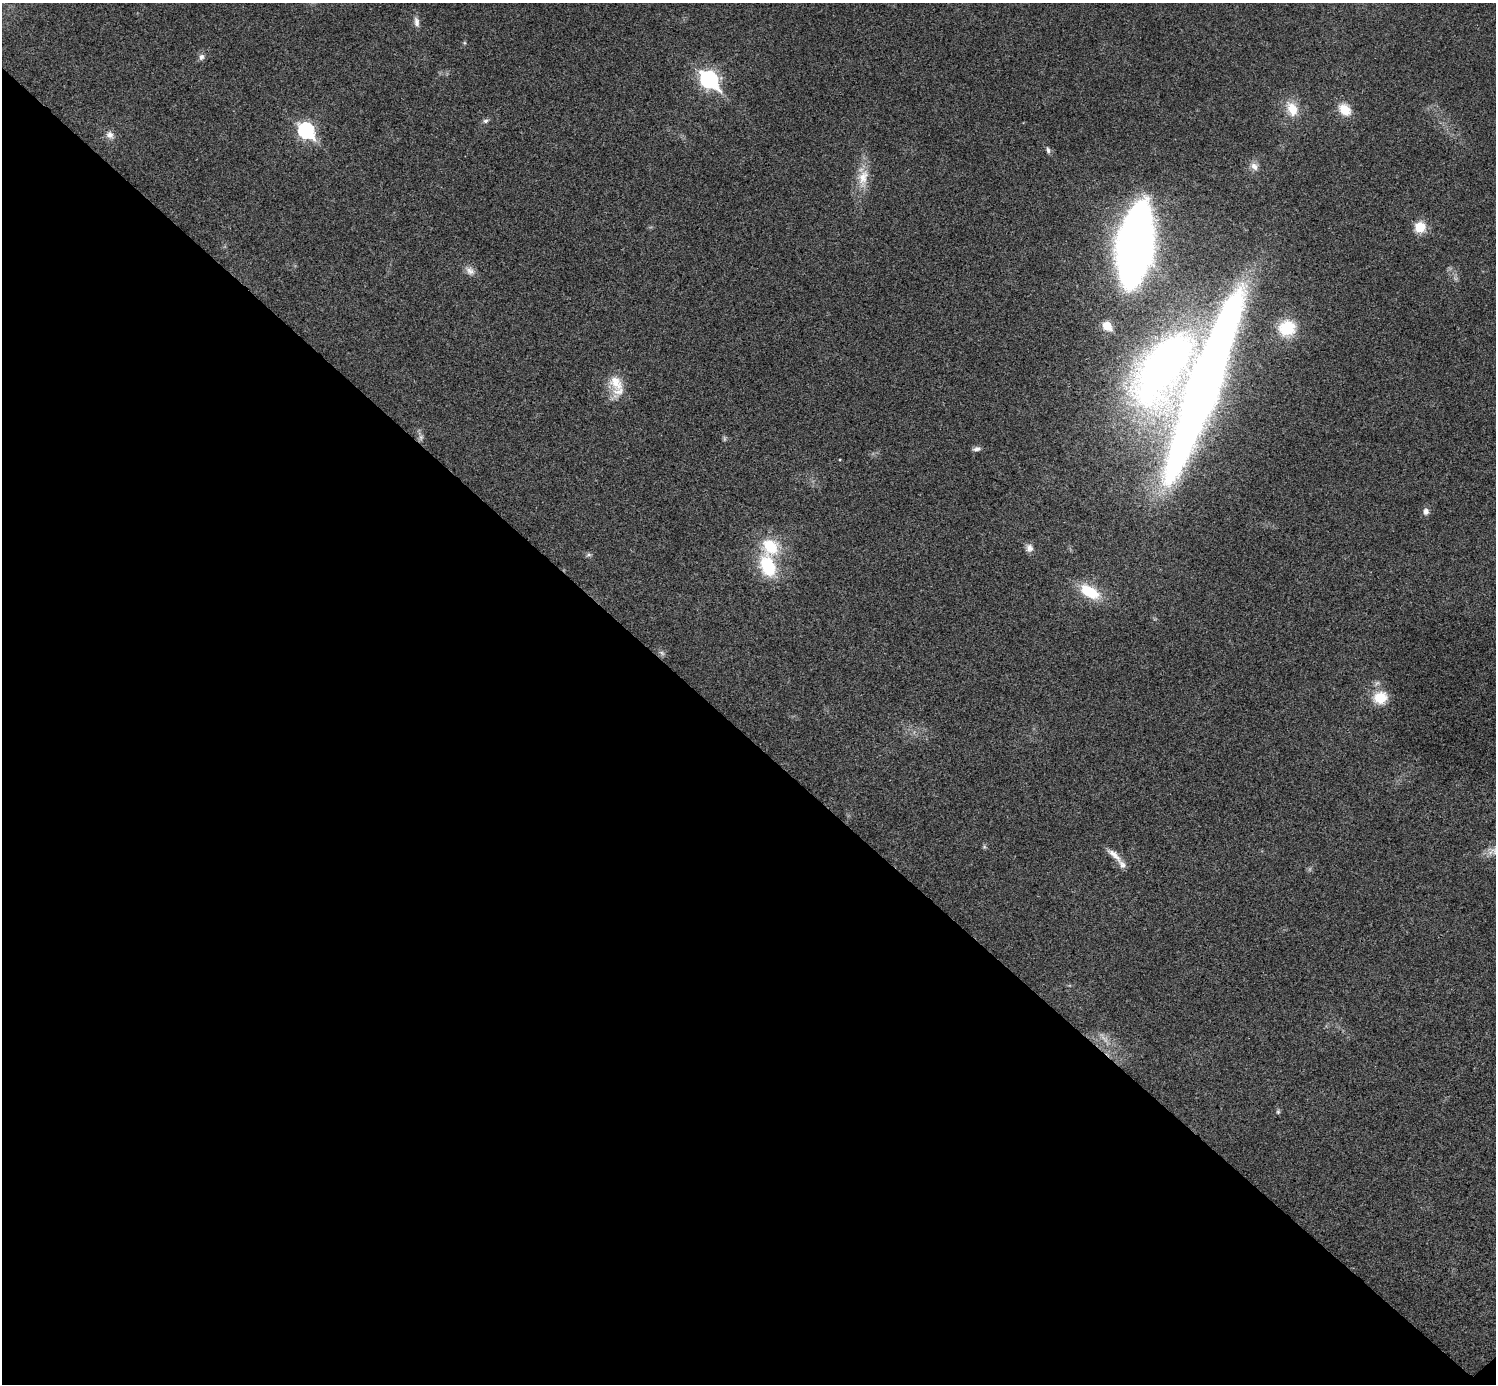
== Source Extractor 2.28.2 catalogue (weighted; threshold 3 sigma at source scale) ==
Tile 14 of 4 x 4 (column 2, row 4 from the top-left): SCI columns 1501-2994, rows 301-1682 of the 5985 x 5985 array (HDU 1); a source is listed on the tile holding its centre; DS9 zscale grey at full resolution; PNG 1498 x 1386 px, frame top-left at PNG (2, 3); no overlay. Shown black and unused: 47% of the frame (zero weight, under 3 of 4 exposures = <1% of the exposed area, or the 3 px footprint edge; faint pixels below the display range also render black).
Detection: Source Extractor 2.28.2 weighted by HDU 2 'WHT'; one run over the whole footprint, this tile lists its part. Background 0.0198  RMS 0.004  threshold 0.018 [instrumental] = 3 sigma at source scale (4.5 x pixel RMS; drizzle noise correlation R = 1.50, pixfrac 1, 0.05/0.05 arcsec/px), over >= 5 px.
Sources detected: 40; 4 too faint to see at this stretch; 2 inside a brighter object's white glare — not listed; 3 inside a brighter listed object's ellipse — not listed separately; the other 31 listed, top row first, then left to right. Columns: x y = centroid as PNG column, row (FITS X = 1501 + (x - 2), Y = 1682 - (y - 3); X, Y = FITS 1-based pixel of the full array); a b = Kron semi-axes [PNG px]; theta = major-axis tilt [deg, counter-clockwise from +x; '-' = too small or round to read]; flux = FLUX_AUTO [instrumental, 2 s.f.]
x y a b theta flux
417 22 14 6 -79 2
201 57 9 7 74 1.5
709 80 9 7 -45 120
1292 109 21 13 -66 7.5
1345 110 14 10 -44 7.7
485 121 7 5 16 0.99
306 131 8 7 - 85
110 135 10 9 - 2.4
1048 150 9 5 -78 0.99
1254 166 12 9 -37 2.6
863 178 30 14 80 8.6
1420 227 10 10 - 8.8
1135 245 47 20 81 570
470 271 14 10 -42 2.6
1107 326 6 5 - 14
1287 328 20 19 - 14
1164 366 105 50 55 210
616 382 24 17 -54 7.6
1201 383 209 29 69 380
421 437 9 6 84 1.3
977 449 10 5 9 1.4
1426 511 9 8 - 1.7
1029 548 10 9 - 2
588 555 8 5 18 0.84
768 566 27 17 -70 21
1090 592 26 13 -31 14
1380 698 19 17 13 9.1
984 847 6 5 - 0.62
1495 851 13 12 - 3.5
1114 855 25 7 -42 3.7
1278 1112 6 5 - 0.67
Isophote crosses this tile's border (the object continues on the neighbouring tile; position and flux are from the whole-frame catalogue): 1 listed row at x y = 1495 851